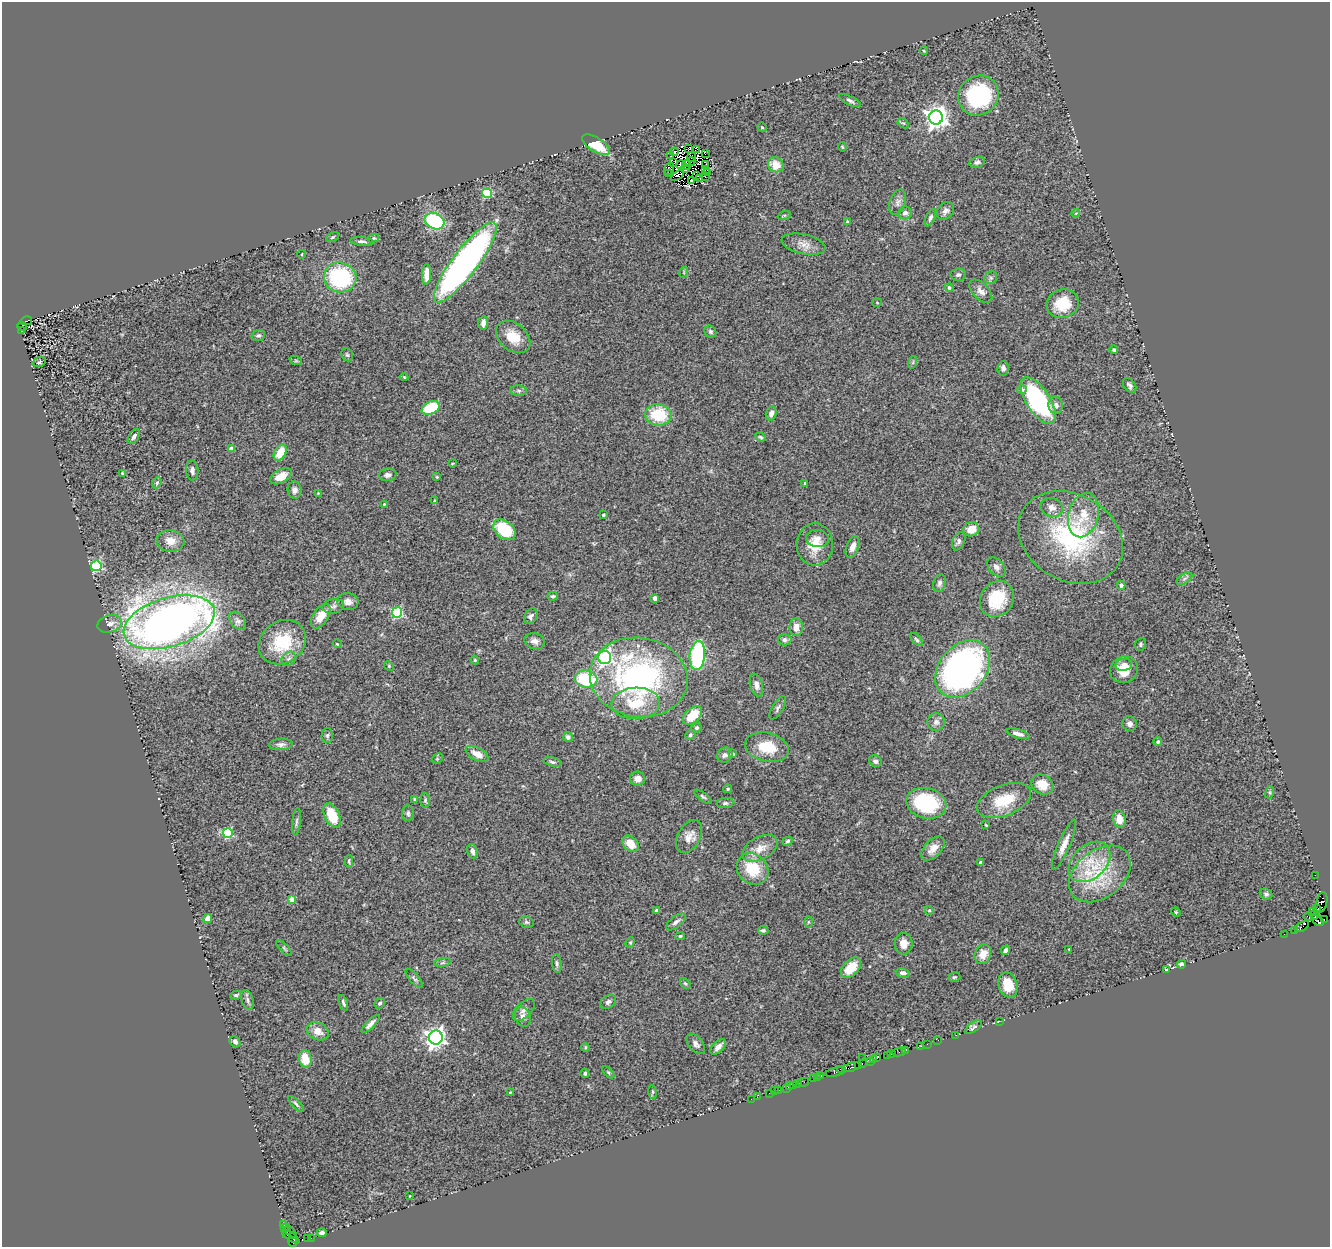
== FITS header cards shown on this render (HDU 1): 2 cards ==
NAXIS1  =                 1328
NAXIS2  =                 1245

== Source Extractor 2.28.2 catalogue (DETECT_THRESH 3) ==
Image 1328 x 1245 px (HDU 1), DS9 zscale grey, 1 PNG px = 1 image px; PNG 1332 x 1249 px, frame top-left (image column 1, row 1245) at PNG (2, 2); each listed source drawn as its Kron ellipse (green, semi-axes under 4 px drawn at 4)
Background 0.787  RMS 0.11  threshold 0.32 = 3 sigma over >= 5 px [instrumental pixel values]
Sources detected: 299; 14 with non-positive FLUX_AUTO (blend fragments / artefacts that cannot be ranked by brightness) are neither listed nor drawn; the other 285 listed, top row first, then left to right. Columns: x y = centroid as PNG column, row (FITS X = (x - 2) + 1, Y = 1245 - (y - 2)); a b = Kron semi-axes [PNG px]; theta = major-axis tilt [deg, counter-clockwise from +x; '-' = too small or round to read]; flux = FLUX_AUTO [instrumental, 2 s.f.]
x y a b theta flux
924 51 4 2 - 5.8
978 95 21 19 39 710
850 101 12 4 -26 18
936 118 7 7 - 5700
903 123 6 4 -39 9.7
762 127 5 4 - 8.6
596 145 16 7 -32 220
842 147 5 3 - 7.6
689 149 2 2 - 3.3
697 149 3 2 - 23
674 152 4 3 - 15
705 154 2 2 - 1400
671 156 4 2 - 14
691 157 5 4 - 5.8
690 162 5 2 - 0.42
977 162 8 5 15 19
674 163 3 2 - 5.9
706 164 4 2 - 7.2
681 165 5 4 - 16
687 165 5 2 - 4.7
776 165 8 7 - 110
685 168 4 3 - 6.1
669 169 6 5 - 19
705 169 2 2 - 11
708 172 2 2 - 0.86
669 174 3 2 - 11
697 175 4 2 - 15
677 176 7 2 33 5.7
705 177 3 2 - 5.8
699 179 4 2 - 2.1
691 181 3 2 - 12
487 193 5 4 - 460
898 202 13 8 70 35
945 211 10 7 48 32
905 213 6 6 - 27
1076 213 4 3 - 5.9
784 216 7 4 20 11
930 218 9 4 64 19
434 221 10 7 -27 700
847 222 4 3 - 8.9
333 237 7 4 27 10
374 238 5 4 - 11
362 241 12 4 -5 20
804 244 22 9 -12 72
302 254 4 3 - 5
465 262 49 12 53 3000
684 272 5 3 - 6.1
426 274 10 4 87 86
958 275 8 6 2 19
340 277 16 15 - 750
991 278 7 6 - 15
949 288 4 4 - 16
981 291 14 8 -45 43
877 303 5 3 - 5.9
1063 304 16 14 19 210
26 321 6 3 12 560
483 323 7 5 83 42
22 327 5 3 - 75
21 330 3 2 - 110
710 332 6 5 - 17
258 335 7 5 21 16
513 337 19 13 -40 140
1114 350 4 4 - 11
347 355 7 5 -56 14
296 361 6 4 -19 9
39 362 7 4 17 12
913 362 6 4 73 10
1003 368 7 5 86 26
404 377 4 3 - 5.9
1130 385 8 5 -54 20
1022 389 5 4 - 23
519 391 8 5 -6 16
1038 400 26 12 -56 960
1056 405 8 7 - 29
431 408 9 6 25 350
771 413 7 5 76 34
658 415 13 10 -6 300
134 437 8 5 55 23
761 437 5 3 - 9.1
231 449 4 4 - 58
280 452 9 5 58 130
452 463 4 2 - 6.1
192 470 10 6 -87 27
122 473 4 4 - 8.3
388 475 9 6 7 29
281 476 12 6 29 81
437 477 4 3 - 6.1
157 483 6 4 68 12
805 483 3 3 - 9
294 490 8 7 - 29
318 493 3 3 - 4.6
435 501 4 3 - 10
384 504 4 3 - 7.7
1052 507 11 9 -19 45
603 515 3 3 - 12
1083 515 22 15 76 170
971 529 8 7 - 77
504 530 12 8 -40 370
1071 537 55 43 -30 950
817 538 11 8 -7 71
170 541 14 10 -7 74
959 541 9 6 67 23
815 544 21 18 -89 160
852 547 11 6 70 54
96 566 5 5 - 930
996 567 11 7 -49 33
1184 579 8 5 31 17
939 583 9 6 71 20
1121 585 4 4 - 26
553 596 5 4 - 15
655 598 4 4 - 56
997 599 19 16 56 270
348 602 10 8 -6 45
333 606 11 7 9 30
397 612 5 5 - 680
321 616 13 7 58 110
531 616 8 6 57 28
238 621 10 7 -50 24
169 622 47 24 16 7000
110 624 12 8 15 48
796 627 9 7 87 54
784 640 7 5 1 21
917 640 8 4 -50 14
535 641 10 7 -16 37
282 642 25 21 34 340
337 644 4 3 - 5.8
1140 644 6 5 - 15
697 656 14 7 84 870
605 657 6 6 - 1600
289 659 8 6 44 21
475 660 4 4 - 7.8
1124 665 8 6 8 39
389 666 5 4 - 7.5
963 669 32 23 50 2500
1124 670 14 13 - 130
639 677 49 39 -9 1900
586 679 11 8 -7 490
756 685 11 6 -76 39
636 703 24 15 2 240
778 708 13 5 58 23
693 715 11 7 43 190
936 722 8 8 - 32
1130 724 7 7 - 28
696 728 5 5 - 12
1018 734 12 4 -15 37
327 735 7 5 88 14
690 735 5 4 - 14
568 737 5 5 - 24
1158 742 4 4 - 18
281 744 12 6 3 27
767 747 22 14 -13 190
477 754 12 6 -27 70
732 754 4 3 - 24
725 755 8 7 - 24
437 759 6 4 45 9.4
875 761 6 5 - 23
552 762 9 4 -14 15
638 779 7 7 - 54
1042 785 11 9 -31 110
728 789 4 4 - 11
1270 792 6 4 72 10
703 797 10 4 -35 15
415 799 3 3 - 18
425 800 7 5 -89 13
1004 800 28 15 21 220
725 803 8 5 7 16
926 803 20 15 -14 550
408 813 8 6 -86 18
332 816 13 7 -65 240
1119 819 9 6 -80 76
296 822 14 4 85 18
986 825 4 2 - 5.4
228 833 5 5 - 530
689 836 18 11 61 70
787 841 5 4 - 13
630 844 9 7 -44 100
1064 845 27 6 67 71
760 848 19 11 28 110
933 848 15 8 46 61
472 851 7 5 -71 25
349 861 6 3 -90 11
1089 862 24 16 42 230
980 863 3 3 - 21
753 869 17 14 -43 260
1100 874 34 23 38 400
1315 875 2 2 - 7.3
1266 894 6 5 - 15
291 899 4 4 - 81
1322 902 10 5 75 370
1316 909 3 2 - 34
656 910 3 3 - 15
929 910 4 4 - 7.6
1312 911 3 2 - 67
1176 912 5 4 - 8
1315 915 5 2 - 39
1308 917 4 2 - 95
208 918 4 4 - 130
1324 919 3 2 - 95
1317 920 7 3 -36 51
526 922 7 5 -15 15
676 922 12 5 37 27
808 922 5 3 - 7.4
1302 927 8 3 33 79
763 930 5 4 - 14
1294 930 3 2 - 45
1284 934 2 2 - 34
680 936 5 4 - 8.5
630 942 5 4 - 9.4
904 944 11 9 -89 65
284 948 10 3 -47 11
1069 949 3 2 - 5.2
1006 950 5 4 - 28
983 954 10 8 66 89
443 963 8 4 9 15
557 963 9 5 -81 17
1181 964 4 4 - 18
851 968 12 7 46 160
1167 970 3 3 - 220
903 973 7 4 -9 26
954 977 6 4 16 12
414 978 12 4 -49 18
685 984 6 4 -47 10
1008 985 13 9 -73 130
236 995 6 4 7 13
247 1000 10 6 -73 24
608 1002 8 6 35 21
343 1003 8 3 -71 15
380 1003 5 4 - 16
524 1010 14 7 46 35
523 1017 10 7 -69 35
999 1021 2 2 - 130
371 1024 12 4 45 32
973 1027 10 4 37 15
317 1031 11 8 -26 72
956 1035 2 2 - 21
436 1038 7 7 - 4500
938 1040 2 2 - 21
235 1042 6 5 - 22
696 1044 12 7 -51 28
927 1044 2 2 - 29
921 1046 4 2 - 31
585 1047 4 3 - 7.7
718 1047 9 5 44 40
905 1050 4 3 - 100
899 1052 6 3 11 35
892 1053 3 2 - 13
888 1056 3 2 - 58
862 1058 2 2 - 43
877 1058 3 2 - 39
305 1059 9 6 -79 130
873 1059 3 2 - 31
870 1061 3 2 - 24
862 1063 3 2 - 29
858 1065 3 2 - 51
851 1067 9 3 18 260
840 1069 3 2 - 74
608 1072 7 4 -45 10
836 1072 11 3 15 130
585 1073 4 4 - 12
821 1076 4 3 - 88
817 1078 3 2 - 26
813 1079 3 2 - 69
803 1082 6 3 11 140
797 1084 3 3 - 67
793 1085 4 2 - 21
790 1086 3 2 - 17
786 1088 2 2 - 23
779 1090 3 2 - 85
774 1091 2 2 - 24
510 1092 3 2 - 6.1
652 1092 7 3 -82 8.5
769 1093 2 2 - 19
757 1097 2 2 - 4
751 1099 2 2 - 6.6
296 1104 10 3 -45 15
410 1196 3 2 - 4.7
283 1224 4 3 - 47
284 1228 4 3 - 160
290 1231 9 3 -44 410
286 1233 5 3 - 330
322 1233 5 3 - 21
291 1237 10 3 -35 280
311 1238 3 2 - 13
308 1239 3 2 - 180
293 1242 5 3 - 100
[14 non-positive-flux detections neither listed nor drawn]